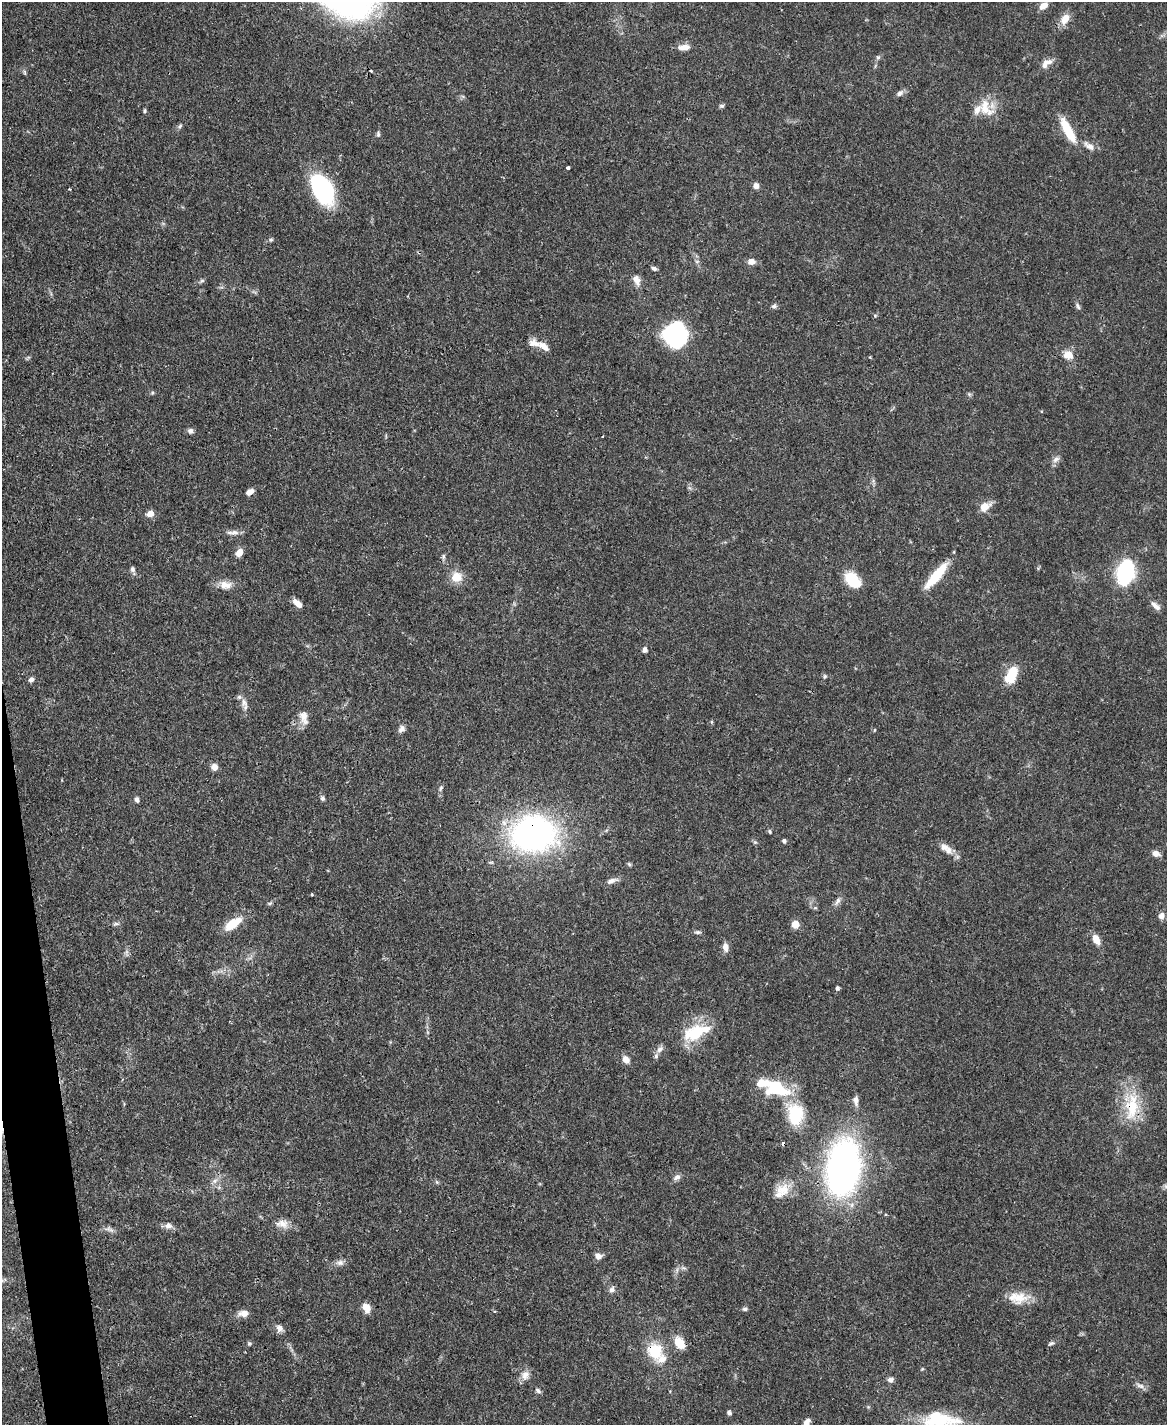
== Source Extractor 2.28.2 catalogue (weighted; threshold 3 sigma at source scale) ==
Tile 7 of 4 x 3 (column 3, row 2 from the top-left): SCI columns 2333-3497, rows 1666-3088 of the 4665 x 4644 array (HDU 1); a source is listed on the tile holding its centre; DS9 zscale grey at full resolution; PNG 1169 x 1427 px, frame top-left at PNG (2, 2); no overlay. Shown black and unused: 2% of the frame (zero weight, under 3 of 4 exposures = <1% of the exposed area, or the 3 px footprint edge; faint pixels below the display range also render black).
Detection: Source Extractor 2.28.2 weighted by HDU 2 'WHT'; one run over the whole footprint, this tile lists its part. Background 0.0671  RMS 0.0034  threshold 0.0151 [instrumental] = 3 sigma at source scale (4.5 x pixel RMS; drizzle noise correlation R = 1.50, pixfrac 1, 0.05/0.05 arcsec/px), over >= 5 px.
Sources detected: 120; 1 inside a brighter object's white glare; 3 cosmic-ray / hot-pixel residue — not listed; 8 inside a brighter listed object's ellipse — not listed separately; the other 108 listed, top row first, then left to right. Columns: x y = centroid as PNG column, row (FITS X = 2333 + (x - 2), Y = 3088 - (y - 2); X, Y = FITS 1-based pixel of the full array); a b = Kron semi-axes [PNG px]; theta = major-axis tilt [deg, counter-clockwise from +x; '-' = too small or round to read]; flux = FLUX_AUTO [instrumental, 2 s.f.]
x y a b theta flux
1043 6 9 6 37 2.9
1065 19 14 9 56 4.1
684 47 13 7 6 3
878 57 7 5 89 0.67
1046 64 16 8 41 2.8
900 93 10 6 33 1.2
722 106 6 5 - 0.73
986 108 27 16 -59 7.3
145 111 5 4 - 0.5
180 126 7 4 46 0.63
1068 130 33 9 -62 8.7
378 134 7 5 -90 0.63
1089 146 17 7 -29 2.4
568 168 4 3 - 1.2
756 186 8 6 -75 1.5
69 189 4 3 - 0.31
323 189 34 20 -62 35
271 240 6 5 - 0.51
751 262 8 7 - 2.2
654 268 6 5 - 0.85
637 280 14 9 -69 2.2
202 281 7 5 29 0.61
774 306 8 5 10 0.76
1078 306 9 5 -65 0.83
675 334 22 20 -87 43
544 346 19 8 -34 3
1068 355 14 11 -19 3.3
152 393 5 4 - 0.45
190 431 7 7 - 1
1056 459 11 7 33 1.5
250 492 8 6 31 2.1
985 507 12 8 35 4.2
150 514 7 6 - 2.8
233 532 18 6 2 1.9
239 553 9 7 59 2.5
443 556 8 4 -90 0.73
133 569 8 6 -74 1
1125 572 15 9 77 55
936 576 34 8 50 11
457 577 10 10 - 5.6
852 580 14 9 -43 15
225 585 17 11 -7 3.5
298 603 11 6 -44 2.9
1155 606 15 7 -41 1.9
645 650 7 6 - 1.2
1012 675 20 10 66 9.4
825 676 6 5 - 0.52
31 679 7 5 32 1.1
244 702 12 7 -80 2
304 717 19 10 -75 3.1
401 729 10 7 41 1.3
214 767 7 7 - 2.2
441 788 7 5 61 0.65
323 798 6 5 - 0.83
137 800 7 5 -82 0.95
769 831 5 4 - 0.49
533 834 29 23 1 140
784 841 4 4 - 0.79
948 851 12 9 -54 2.4
1156 853 8 6 -19 2.2
629 864 6 5 - 0.53
612 881 16 6 17 1.8
838 901 12 6 60 1.4
270 903 6 4 18 0.51
1161 916 6 6 - 2
116 924 9 4 0 0.74
232 924 21 9 35 7.8
795 924 5 5 - 7
698 932 9 5 5 0.75
1096 940 11 7 -63 3.5
725 947 12 7 -80 1.9
837 988 4 4 - 0.94
695 1033 29 18 25 14
660 1049 10 7 43 1.5
626 1059 8 6 -52 2.7
777 1088 27 16 -17 19
856 1101 13 6 -86 1.7
1132 1106 41 18 83 15
795 1114 25 18 90 14
843 1168 36 21 82 170
677 1177 10 7 33 1.4
215 1181 8 6 22 1.3
437 1182 6 4 -71 0.46
1165 1186 7 4 -71 0.54
783 1189 21 15 3 5.8
282 1224 17 11 -5 3.2
168 1226 10 7 -2 1.6
109 1229 14 5 -15 1.3
598 1256 8 7 - 1.7
340 1263 11 8 6 1.6
612 1290 8 7 - 1.4
1018 1298 24 17 4 6.6
366 1308 11 8 -62 3.2
745 1309 6 5 - 0.74
244 1313 11 7 -3 2.6
279 1328 9 8 - 1.7
679 1343 16 11 -61 4.6
1051 1343 9 5 27 0.73
249 1344 6 5 - 0.49
655 1351 17 15 -59 12
922 1369 5 4 - 0.33
525 1375 13 11 63 2.5
890 1380 8 7 - 1.2
1140 1386 12 6 -20 1.4
538 1391 8 5 -39 0.81
729 1413 5 4 - 0.88
938 1420 58 16 -1 19
806 1422 10 6 54 1.8
Overlapping masked pixels (flux is a lower limit): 3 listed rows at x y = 533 834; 1132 1106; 655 1351
Isophote crosses this tile's border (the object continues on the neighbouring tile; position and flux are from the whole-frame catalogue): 2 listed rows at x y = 938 1420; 806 1422